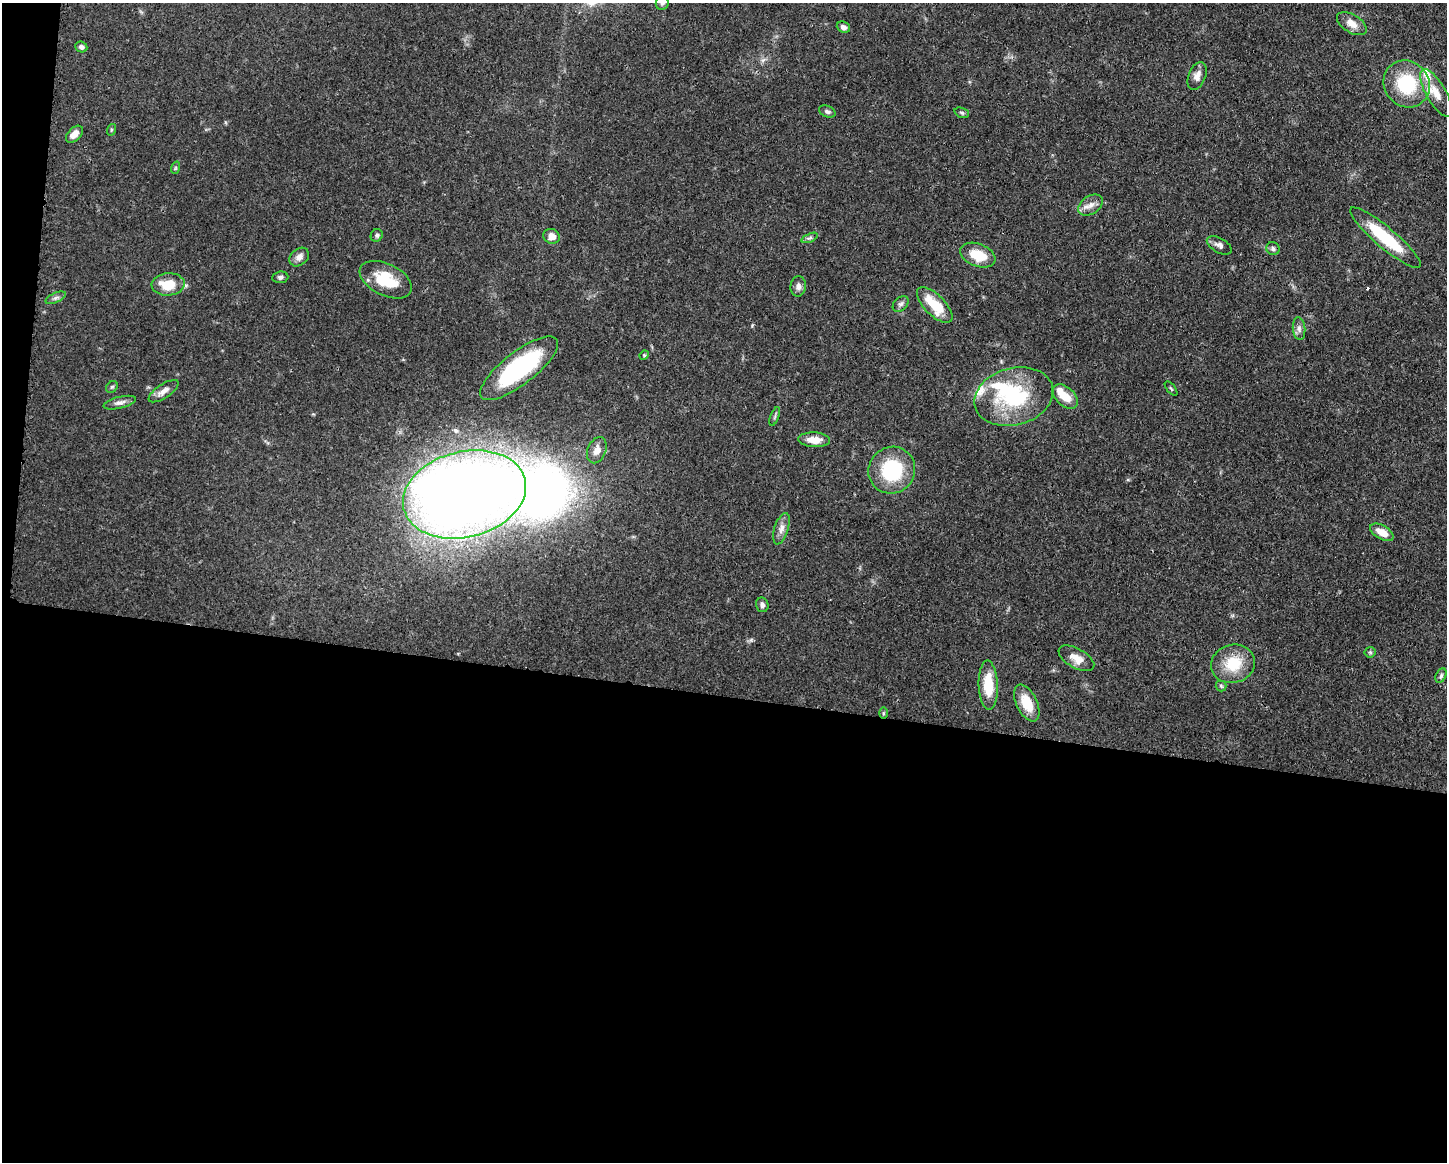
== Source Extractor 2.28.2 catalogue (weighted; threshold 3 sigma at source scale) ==
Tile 10 of 3 x 4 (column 1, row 4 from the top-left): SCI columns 118-1562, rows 4-1163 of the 4681 x 4647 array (HDU 1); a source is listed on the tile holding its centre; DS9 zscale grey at full resolution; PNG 1449 x 1164 px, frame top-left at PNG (2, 3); each listed source drawn as its Kron ellipse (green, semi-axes under 4 px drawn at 4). Shown black and unused: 41% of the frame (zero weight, under 3 of 4 exposures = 1% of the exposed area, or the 3 px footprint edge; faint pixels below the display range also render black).
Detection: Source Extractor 2.28.2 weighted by HDU 2 'WHT'; one run over the whole footprint, this tile lists its part. Background 0.0597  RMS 0.0031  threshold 0.0141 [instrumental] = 3 sigma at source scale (4.5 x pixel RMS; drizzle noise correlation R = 1.50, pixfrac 1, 0.05/0.05 arcsec/px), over >= 5 px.
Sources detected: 62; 2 inside a brighter object's white glare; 1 cosmic-ray / hot-pixel residue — neither listed nor drawn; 6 inside a brighter listed object's ellipse — not listed separately; the other 53 listed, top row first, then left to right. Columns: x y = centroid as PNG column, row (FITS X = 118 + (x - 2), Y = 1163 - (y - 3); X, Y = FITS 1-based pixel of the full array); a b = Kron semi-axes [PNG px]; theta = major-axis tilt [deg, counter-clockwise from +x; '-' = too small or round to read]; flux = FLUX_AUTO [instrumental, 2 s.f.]
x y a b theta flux
662 3 7 6 - 0.81
1352 24 16 9 -32 3.1
843 27 7 5 -23 1.1
81 47 6 5 - 0.9
1197 76 14 8 69 2.4
1407 84 24 22 -51 19
1436 93 27 10 -60 4.8
827 111 9 5 -23 0.85
962 113 7 5 -19 0.56
111 130 6 4 72 0.37
74 134 10 6 44 2.5
175 168 6 4 71 0.44
1091 205 13 9 33 2.3
377 235 6 6 - 0.71
552 236 8 7 - 2.6
810 238 8 4 22 0.75
1385 238 45 10 -40 18
1219 245 14 7 -29 1.5
1273 249 7 6 - 0.89
978 255 18 11 -22 8
299 257 11 8 42 1.8
280 277 8 6 5 0.81
386 280 28 16 -26 11
168 284 16 11 4 8.2
798 286 10 7 86 1.5
56 298 11 5 23 0.97
901 304 9 6 43 0.98
935 305 23 10 -45 10
1299 329 11 6 -84 1.4
644 355 5 4 - 0.4
519 368 47 16 38 38
112 387 6 5 - 0.57
1171 388 8 2 -50 0.39
163 391 17 7 33 2.4
1014 397 40 28 16 27
1065 397 15 9 -44 5.4
120 403 16 6 13 1.5
775 417 10 3 69 0.57
814 440 16 7 -3 4.2
597 450 13 9 66 2.6
892 470 24 23 - 20
464 494 62 43 14 510
781 529 16 7 73 2.1
1382 532 13 7 -30 3.8
762 605 7 6 - 1
1370 652 5 5 - 0.45
1076 658 20 9 -29 3.5
1233 664 22 19 15 10
1441 676 8 5 64 0.69
988 685 25 9 -88 9.5
1221 686 5 5 - 0.54
1027 703 20 10 -64 7.1
883 713 6 4 89 0.4
Isophote crosses this tile's border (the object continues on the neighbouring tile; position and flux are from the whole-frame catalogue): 1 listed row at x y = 662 3